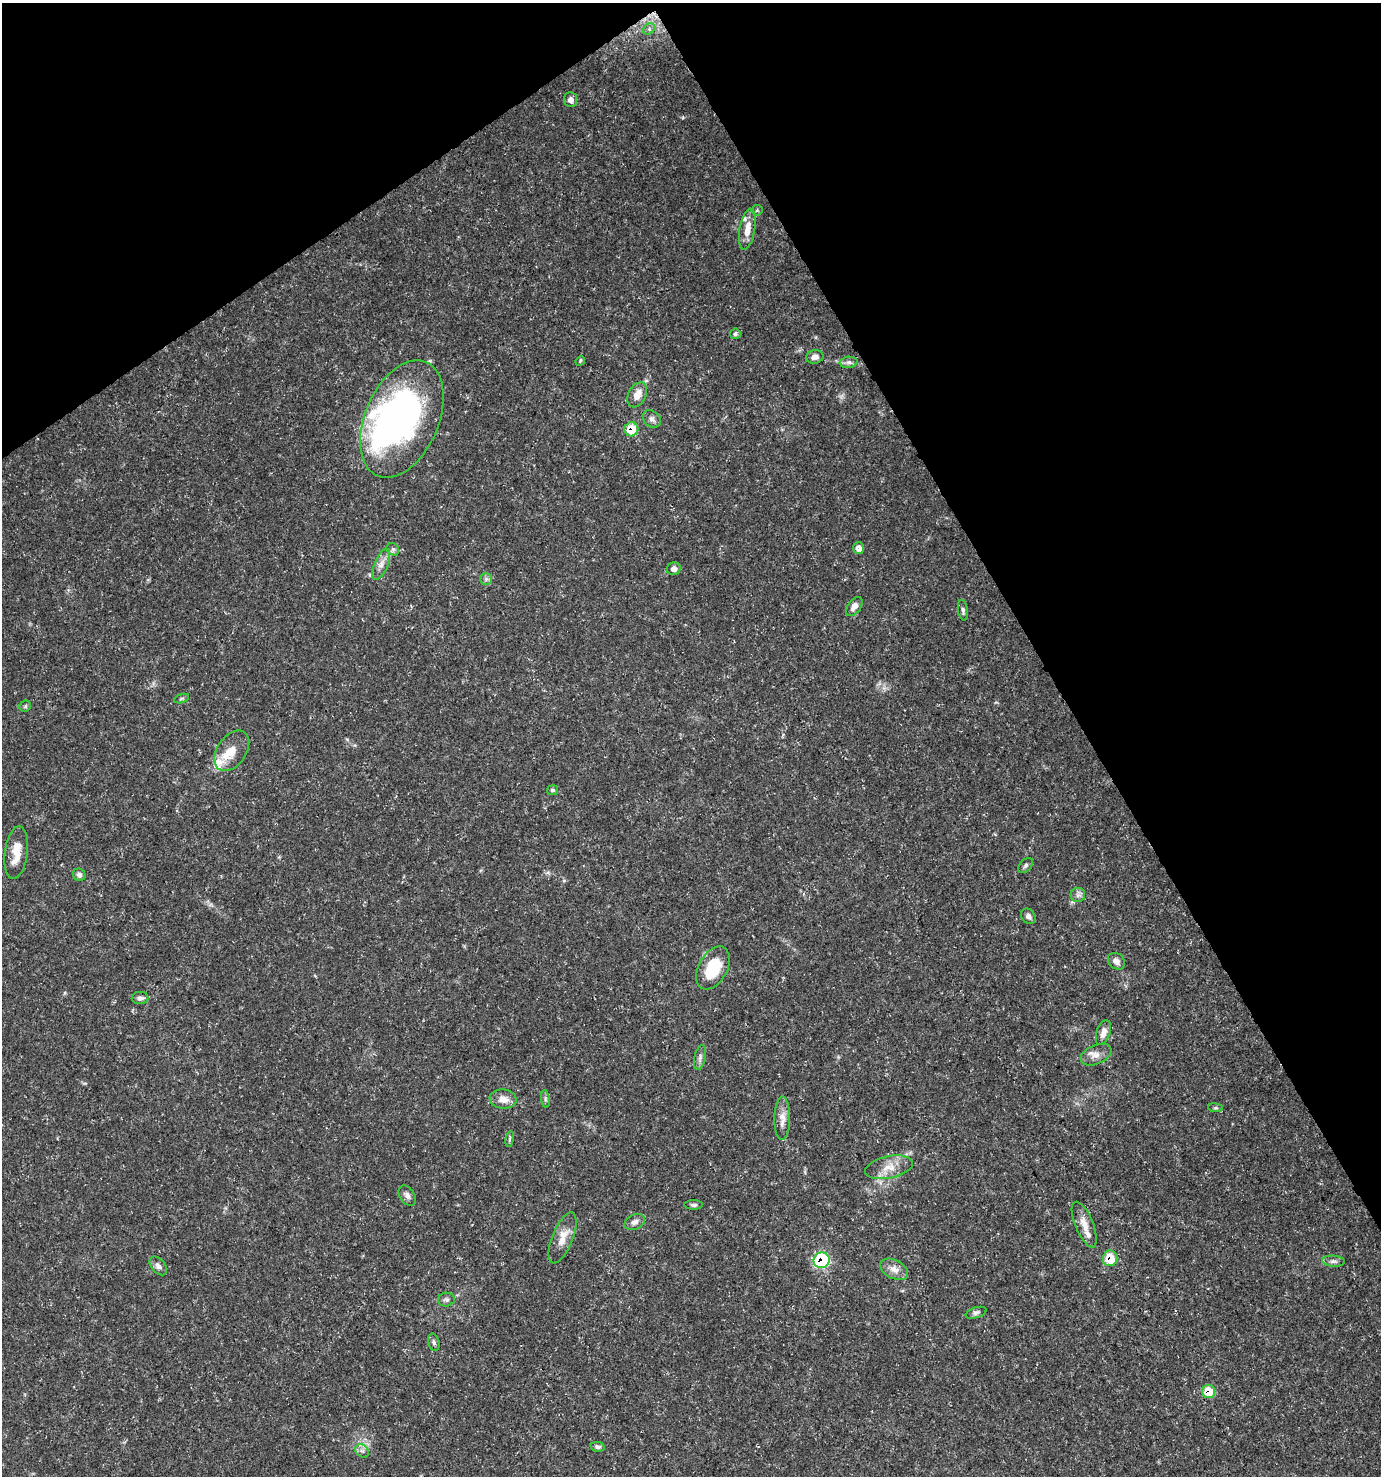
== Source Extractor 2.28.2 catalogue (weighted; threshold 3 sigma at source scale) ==
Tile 3 of 4 x 4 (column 3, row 1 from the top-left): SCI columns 2876-4254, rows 4426-5899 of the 5813 x 5899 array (HDU 1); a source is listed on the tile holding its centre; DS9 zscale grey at full resolution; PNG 1383 x 1478 px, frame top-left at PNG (2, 3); each listed source drawn as its Kron ellipse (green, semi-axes under 4 px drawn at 4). Shown black and unused: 30% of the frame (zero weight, under 3 of 5 exposures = <1% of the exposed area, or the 3 px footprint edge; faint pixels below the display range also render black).
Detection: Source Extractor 2.28.2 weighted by HDU 2 'WHT'; one run over the whole footprint, this tile lists its part. Background 0.0272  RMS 0.0025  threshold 0.0114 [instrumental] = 3 sigma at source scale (4.5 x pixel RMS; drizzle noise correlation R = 1.50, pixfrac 1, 0.0396/0.0396 arcsec/px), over >= 5 px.
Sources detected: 61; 1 inside a brighter object's white glare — neither listed nor drawn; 4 inside a brighter listed object's ellipse — not listed separately; the other 56 listed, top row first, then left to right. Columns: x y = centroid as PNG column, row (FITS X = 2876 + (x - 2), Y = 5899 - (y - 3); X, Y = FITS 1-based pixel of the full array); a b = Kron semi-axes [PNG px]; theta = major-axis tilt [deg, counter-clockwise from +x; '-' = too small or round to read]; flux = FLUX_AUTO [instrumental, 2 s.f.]
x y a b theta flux
649 29 6 5 - 0.61
571 100 7 6 - 1.3
757 210 5 5 - 0.38
747 229 21 7 80 3.1
735 334 5 5 - 0.57
815 357 9 6 11 1.4
580 361 5 4 - 0.34
849 362 9 5 5 0.8
637 395 13 8 62 2.5
402 419 62 37 67 87
652 419 10 7 -40 1.1
631 429 7 7 - 7.7
859 548 6 5 - 1.7
393 549 7 5 -44 0.57
381 564 16 6 68 1.8
674 569 7 6 - 1.2
486 579 6 5 - 0.58
854 606 11 6 54 1.8
963 610 10 5 -81 0.68
181 698 8 3 19 0.39
25 706 6 5 - 0.46
232 751 22 14 55 4.7
552 790 5 5 - 0.53
16 852 27 11 83 4.4
1026 865 9 5 46 0.56
79 875 6 6 - 0.74
1078 895 7 7 - 0.82
1028 916 8 6 -48 0.88
1116 961 9 7 -43 1.2
713 968 23 14 62 9.9
140 998 8 6 4 0.9
1103 1033 13 6 72 1.8
1096 1055 16 9 24 1.9
700 1057 12 5 78 0.92
503 1099 13 9 -7 2.4
545 1099 9 4 -82 0.55
1215 1108 7 3 -7 0.37
782 1118 21 8 89 2.4
510 1139 8 4 81 0.44
889 1167 24 11 12 3.7
407 1196 11 7 -57 1.1
694 1205 9 5 0 0.64
635 1222 10 7 26 1.1
1084 1225 24 9 -68 2.8
563 1238 27 10 68 3.6
1110 1258 8 7 - 6.7
822 1260 8 7 - 22
1333 1261 11 5 -4 0.86
158 1266 11 7 -50 1.1
894 1269 15 9 -28 2.1
446 1300 8 7 - 0.72
976 1313 11 5 18 0.73
434 1342 9 5 -75 0.68
1209 1392 6 6 - 7.3
598 1447 7 4 -10 0.66
362 1451 7 6 - 0.75
Overlapping masked pixels (flux is a lower limit): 4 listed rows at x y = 631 429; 1110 1258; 822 1260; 1209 1392